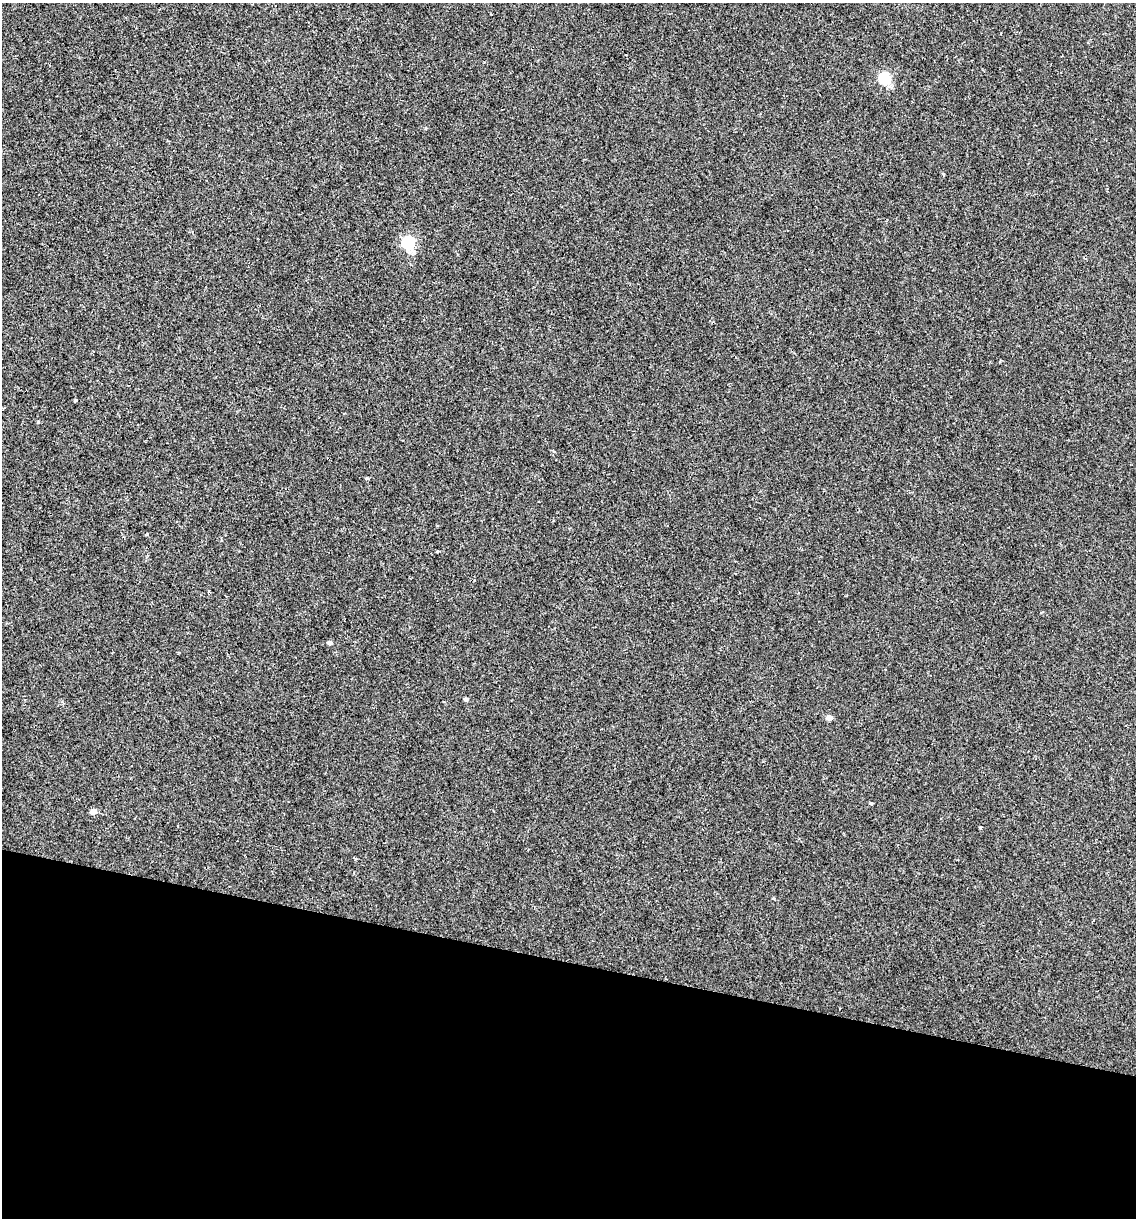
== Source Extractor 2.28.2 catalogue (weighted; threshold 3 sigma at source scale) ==
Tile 15 of 4 x 4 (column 3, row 4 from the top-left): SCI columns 2387-3520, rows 3-1218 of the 4889 x 4866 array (HDU 1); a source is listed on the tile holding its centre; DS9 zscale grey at full resolution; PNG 1138 x 1220 px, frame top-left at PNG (2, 3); no overlay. Shown black and unused: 21% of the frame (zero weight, under 2 of 3 exposures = <1% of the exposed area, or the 3 px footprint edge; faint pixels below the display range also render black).
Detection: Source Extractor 2.28.2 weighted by HDU 2 'WHT'; one run over the whole footprint, this tile lists its part. Background 0.00157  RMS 0.005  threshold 0.0226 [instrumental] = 3 sigma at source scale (4.5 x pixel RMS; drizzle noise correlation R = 1.50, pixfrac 1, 0.05/0.05 arcsec/px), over >= 5 px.
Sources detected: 13; all 13 listed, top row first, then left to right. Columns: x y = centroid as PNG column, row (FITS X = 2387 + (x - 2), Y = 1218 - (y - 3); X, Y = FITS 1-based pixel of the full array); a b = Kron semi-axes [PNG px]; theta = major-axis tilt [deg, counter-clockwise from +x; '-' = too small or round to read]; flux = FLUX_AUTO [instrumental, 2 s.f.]
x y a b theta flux
884 78 6 6 - 40
426 128 4 3 - 0.45
408 242 6 6 - 59
75 401 4 3 - 0.59
38 422 4 4 - 0.48
367 478 3 3 - 1.1
437 551 5 3 - 0.37
329 642 5 4 - 1.7
466 699 4 4 - 1.1
829 718 5 4 - 4.3
871 803 5 3 - 0.47
93 812 5 4 - 4.6
980 827 4 3 - 0.49
Unlisted compact peaks at least as high as the median listed source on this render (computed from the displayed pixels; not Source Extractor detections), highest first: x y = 147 534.